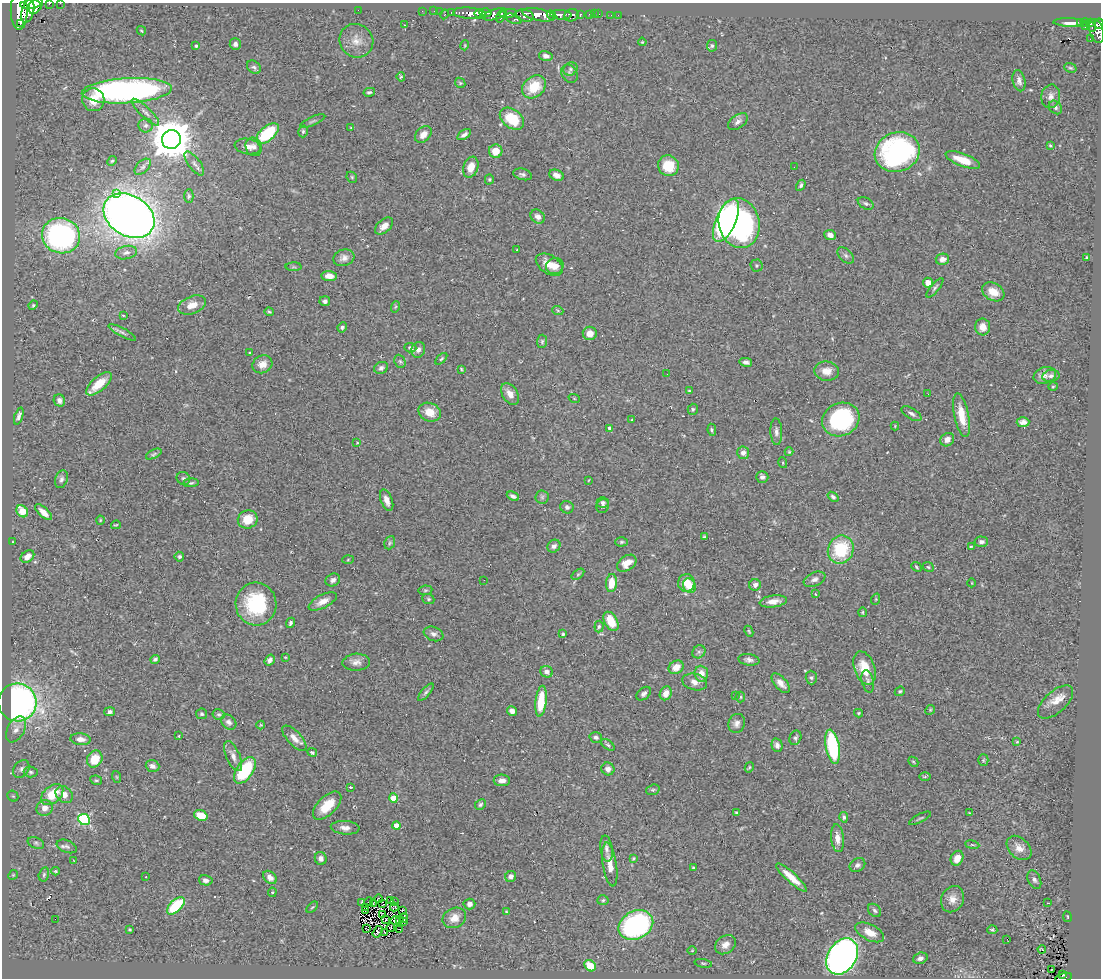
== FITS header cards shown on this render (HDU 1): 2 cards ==
NAXIS1  =                 1099
NAXIS2  =                  976

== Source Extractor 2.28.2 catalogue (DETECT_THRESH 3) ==
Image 1099 x 976 px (HDU 1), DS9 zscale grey, 1 PNG px = 1 image px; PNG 1103 x 980 px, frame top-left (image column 1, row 976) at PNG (2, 3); each listed source drawn as its Kron ellipse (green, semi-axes under 4 px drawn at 4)
Background 0.52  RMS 0.034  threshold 0.102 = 3 sigma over >= 5 px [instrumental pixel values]
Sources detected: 367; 4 with non-positive FLUX_AUTO (blend fragments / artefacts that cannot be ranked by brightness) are neither listed nor drawn; the other 363 listed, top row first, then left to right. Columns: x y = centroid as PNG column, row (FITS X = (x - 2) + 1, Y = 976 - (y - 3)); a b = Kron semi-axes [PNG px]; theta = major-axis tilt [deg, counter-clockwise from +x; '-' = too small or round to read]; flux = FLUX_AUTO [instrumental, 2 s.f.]
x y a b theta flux
60 3 2 2 - 6.9
30 4 10 3 4 940
49 4 3 2 - 65
36 6 9 6 59 1200
19 10 19 8 90 2400
358 10 2 2 - 120
28 11 12 6 76 1300
422 11 2 2 - 6
434 11 2 2 - 3
440 11 2 2 - 8.2
451 13 3 2 - 23
470 13 17 5 -5 870
479 13 4 3 - 230
485 13 6 3 2 300
444 14 5 3 - 57
495 14 12 5 18 330
508 14 9 4 10 290
589 14 3 3 - 25
594 14 2 2 - 2.7
599 14 2 2 - 5.6
539 15 16 6 -11 1200
552 15 5 3 - 370
561 15 10 5 -4 690
571 15 7 6 - 240
580 15 4 3 - 130
611 15 2 2 - 3.9
618 15 2 2 - 3.8
501 16 6 3 69 220
525 16 9 6 -13 760
514 19 8 4 -24 230
1080 22 3 2 - 34
1085 22 4 3 - 120
1071 23 18 4 -3 29
1091 23 4 3 - 74
20 24 2 2 - 290
1099 24 5 4 - 230
405 25 3 2 - 1.3
1085 27 2 2 - 7.3
1092 27 4 3 - 50
141 31 5 3 - 2.3
1096 31 12 7 -73 530
1090 39 2 2 - 4.7
356 41 17 16 - 28
642 42 4 3 - 2.3
235 44 6 5 - 6.9
465 45 5 3 - 2.1
196 46 4 4 - 3.1
712 46 6 5 - 4.1
546 56 7 5 -15 9.8
254 67 8 5 -42 5.5
1070 68 6 4 -19 3.5
571 69 7 6 - 5.1
569 74 10 7 -57 7.4
401 77 5 4 - 3.7
1019 81 11 6 -77 11
460 83 6 4 -46 3
534 87 13 10 41 62
127 91 45 12 3 810
369 92 6 4 12 4
1051 96 12 9 78 14
93 100 11 11 - 33
1055 107 7 6 - 6.9
145 112 18 5 -44 11
512 119 13 9 -37 86
313 121 14 3 24 4.1
738 122 11 6 35 9.9
146 125 7 7 - 7.1
351 128 3 3 - 1.7
303 131 6 4 75 4.2
267 133 13 7 40 130
423 134 9 7 44 19
464 135 8 3 35 7.6
171 139 9 9 - 7600
1050 145 4 3 - 2.8
248 146 13 7 -10 17
254 147 9 8 - 10
496 151 7 6 - 31
897 152 23 19 19 420
963 160 18 6 -21 48
112 161 5 4 - 2.9
194 164 14 6 -53 11
668 166 10 10 - 60
143 167 10 6 45 8.2
471 167 11 7 71 28
794 167 2 2 - 1.5
523 174 9 5 -14 6.9
556 175 7 5 -24 12
352 177 6 5 - 3.2
489 179 5 4 - 3.2
801 185 6 4 59 4.9
117 193 3 2 - 21
189 196 7 4 90 4
866 203 8 5 -30 5.7
129 216 27 20 -32 2500
538 217 7 6 - 12
726 220 23 10 66 680
739 223 25 20 -76 530
384 226 10 6 40 19
830 235 6 5 - 14
61 236 19 17 -20 490
516 250 3 2 - 3.1
126 253 11 6 12 10
846 255 10 6 -46 6.3
344 258 11 8 17 12
1087 258 4 3 - 4.4
942 259 7 5 13 12
549 265 15 9 -33 32
555 266 9 8 - 21
757 266 6 6 - 4.1
294 267 8 4 -1 3.4
329 276 7 5 -5 18
928 283 5 5 - 25
935 288 12 4 50 5.7
993 292 12 8 -29 29
325 301 5 5 - 6.2
33 305 5 4 - 2.7
192 305 14 8 21 25
395 307 6 3 70 2.7
558 311 5 3 - 2.6
269 312 5 3 - 2.8
123 315 4 2 - 1.9
342 327 5 4 - 4.9
983 327 8 7 - 20
122 332 15 4 -28 7
590 333 7 6 - 17
542 341 6 5 - 3.9
410 348 6 5 - 6.3
418 350 8 6 66 10
250 353 4 3 - 2.6
441 359 7 3 45 3.1
400 361 7 5 -67 4.3
746 362 6 4 -13 7.1
262 364 10 8 26 21
381 368 7 6 - 6
461 369 4 2 - 2.5
827 371 12 9 -5 23
667 374 2 2 - 0.99
1045 375 11 8 17 13
1051 376 8 6 11 7.8
99 384 16 7 42 43
1053 387 5 3 - 2
689 391 4 2 - 2.1
510 394 12 7 -58 18
928 394 3 2 - 2.7
574 398 6 3 -19 1.9
59 400 6 5 - 11
693 409 5 5 - 3.6
430 412 11 9 -23 35
911 414 11 5 -32 7.5
961 415 22 7 -78 42
19 416 9 4 71 7.8
841 419 19 16 24 240
632 420 3 2 - 1.8
1023 422 6 5 - 10
895 426 4 4 - 2.1
610 428 4 4 - 13
712 430 6 4 -81 3.9
776 432 13 6 -88 9.1
947 440 7 6 - 15
357 443 4 3 - 2.2
789 452 4 4 - 2.3
743 453 6 6 - 9.4
154 454 8 4 26 3.8
783 463 5 3 - 2
762 477 6 5 - 7.9
183 478 7 6 - 5.1
61 479 9 6 70 6.7
589 480 3 2 - 1.3
191 483 7 4 5 4
513 496 6 4 -24 8
542 497 6 6 - 4.9
833 497 6 4 -39 4.9
387 500 11 5 -69 16
603 503 6 5 - 4.7
603 506 7 6 - 5.7
567 507 7 6 - 6.3
22 511 6 5 - 48
43 512 10 4 -42 18
248 519 10 9 - 43
100 520 4 4 - 2.1
116 525 5 3 - 2.1
704 537 3 3 - 2.9
13 542 3 2 - 2.1
622 542 6 4 1 3.4
981 542 7 5 -1 7.8
390 543 7 5 67 4.2
554 546 7 6 - 9.2
971 547 4 3 - 2.4
841 550 14 12 69 120
27 556 7 5 37 16
179 557 5 5 - 5
348 560 5 4 - 2.3
627 563 11 7 35 22
916 567 5 4 - 3.1
928 567 6 4 -23 3.8
578 574 7 4 36 3.5
814 579 11 7 24 8.9
333 580 7 6 - 7.4
484 580 2 2 - 1.5
611 583 9 5 84 37
686 583 9 8 - 36
972 583 4 3 - 1.6
755 585 6 5 - 9.9
689 586 7 6 - 24
425 590 7 5 7 3.8
815 594 3 3 - 2.5
428 599 6 5 - 3.4
876 599 6 3 72 2.4
323 601 15 6 27 19
773 601 14 6 8 17
256 604 21 20 - 160
862 612 5 3 - 2.6
611 621 10 6 -61 38
291 623 5 4 - 5.1
599 627 6 4 85 4.3
749 631 6 3 -66 2.3
433 634 10 7 -20 8.4
563 634 3 3 - 4.3
699 652 7 6 - 5.3
285 657 4 2 - 1.7
155 659 5 4 - 5.2
270 660 6 4 55 8.4
749 660 10 5 -9 8.4
356 662 13 8 4 14
676 667 8 6 34 23
864 668 17 10 -71 50
547 672 6 5 - 10
701 674 8 7 - 19
811 678 7 5 -87 4.9
868 681 11 6 -77 7.5
695 682 12 8 -14 16
781 683 12 6 -49 16
900 691 5 4 - 3.2
426 692 11 4 49 6
666 693 7 5 66 14
644 694 8 5 41 6.5
735 696 3 3 - 1.4
740 697 5 5 - 3.3
541 701 15 5 84 69
17 702 19 19 - 740
1055 702 22 11 42 26
930 710 5 4 - 2.3
512 711 5 4 - 11
110 712 5 4 - 5.9
858 713 4 4 - 2.3
202 714 5 5 - 4
219 714 6 5 - 4.1
229 722 8 6 -41 8.2
737 723 10 8 70 10
261 725 4 4 - 2.2
16 729 14 8 62 16
179 736 3 2 - 1.6
596 737 6 5 - 6.1
294 738 16 7 -47 17
795 738 7 5 68 5.2
80 739 10 6 -5 15
1017 742 4 3 - 2.5
608 745 8 4 -36 4.2
777 745 7 5 -76 8.5
833 747 17 7 -80 200
312 752 5 4 - 3.8
233 756 16 7 -66 16
95 759 9 7 59 48
983 760 5 5 - 3.1
913 762 5 3 - 2.3
152 766 7 5 -19 8.7
749 767 5 4 - 2.9
21 769 10 7 52 8.6
608 769 6 6 - 9.8
245 770 15 8 55 150
31 772 7 5 -4 5.7
117 777 6 3 -70 2.5
925 777 6 4 1 3.1
96 780 6 4 -9 3.3
502 780 8 5 -3 12
350 787 3 3 - 2.8
653 790 7 5 19 3.5
64 794 9 7 -42 20
52 795 13 8 41 60
13 796 6 5 - 3.4
394 798 4 4 - 46
480 804 6 5 - 4.6
327 806 18 9 45 46
44 808 8 7 - 19
736 813 4 3 - 3
969 813 2 2 - 1.4
201 815 7 5 -21 50
844 817 5 4 - 5.7
920 818 12 3 27 3.4
84 819 6 5 - 280
397 826 4 4 - 35
345 828 14 6 -5 13
837 838 14 6 -84 18
36 843 8 5 -20 5.7
972 845 7 3 -9 2.8
67 846 10 6 -22 8
1019 848 14 10 -44 20
606 849 13 6 -82 10
321 858 6 6 - 9.6
633 858 4 3 - 2.2
957 858 8 6 63 24
74 861 3 2 - 1.3
610 864 22 7 -81 29
857 865 8 6 31 7.1
693 868 4 3 - 2.6
56 871 4 3 - 2.5
44 874 7 5 74 3.8
13 875 5 4 - 2.8
146 877 3 2 - 2.3
270 877 8 5 -43 13
511 877 6 5 - 11
791 877 20 5 -42 32
206 880 7 5 -14 7.6
1034 880 10 6 -68 7.2
272 892 5 4 - 3.2
378 899 4 3 - 2.8
953 899 13 11 64 21
603 900 5 4 - 4.1
390 901 3 2 - 1.1
362 902 3 2 - 2
369 902 4 2 - 2.3
394 902 3 2 - 3.6
1048 903 3 2 - 1.8
374 904 3 2 - 1.8
383 904 4 2 - 0.19
469 904 6 5 - 9.9
176 906 11 6 44 120
312 907 7 2 44 2.2
394 907 4 3 - 1.5
366 908 3 2 - 0.11
402 910 3 2 - 1.9
875 910 7 5 -46 5.5
365 911 3 2 - 1.7
506 912 4 3 - 2.1
382 914 4 3 - 0.73
1067 917 5 3 - 2.1
404 918 5 3 - 5
454 918 12 10 25 22
55 919 2 2 - 97
386 919 3 2 - 1.4
400 920 3 2 - 2.9
395 921 5 2 - 3.6
404 922 3 2 - 3.5
636 925 18 14 28 430
391 927 4 2 - 3.5
366 928 3 2 - 1.4
399 929 3 3 - 510
130 930 3 3 - 2.6
992 930 5 4 - 3.7
378 932 6 3 57 0.47
384 932 4 2 - 2.5
870 932 15 8 -27 26
1007 939 2 2 - 0.084
725 945 11 8 35 16
1042 949 4 2 - 1.4
692 950 4 3 - 1.7
842 956 19 14 57 1200
920 958 7 5 19 8.8
703 963 9 4 -11 3.5
590 966 6 5 - 53
1051 969 3 2 - 2.6
1062 975 3 3 - 23
1064 977 8 3 13 87
At the frame edge (FLAGS 8, measured only in part): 6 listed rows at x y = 60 3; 49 4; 36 6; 19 10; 1099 24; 1064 977
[4 non-positive-flux detections neither listed nor drawn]